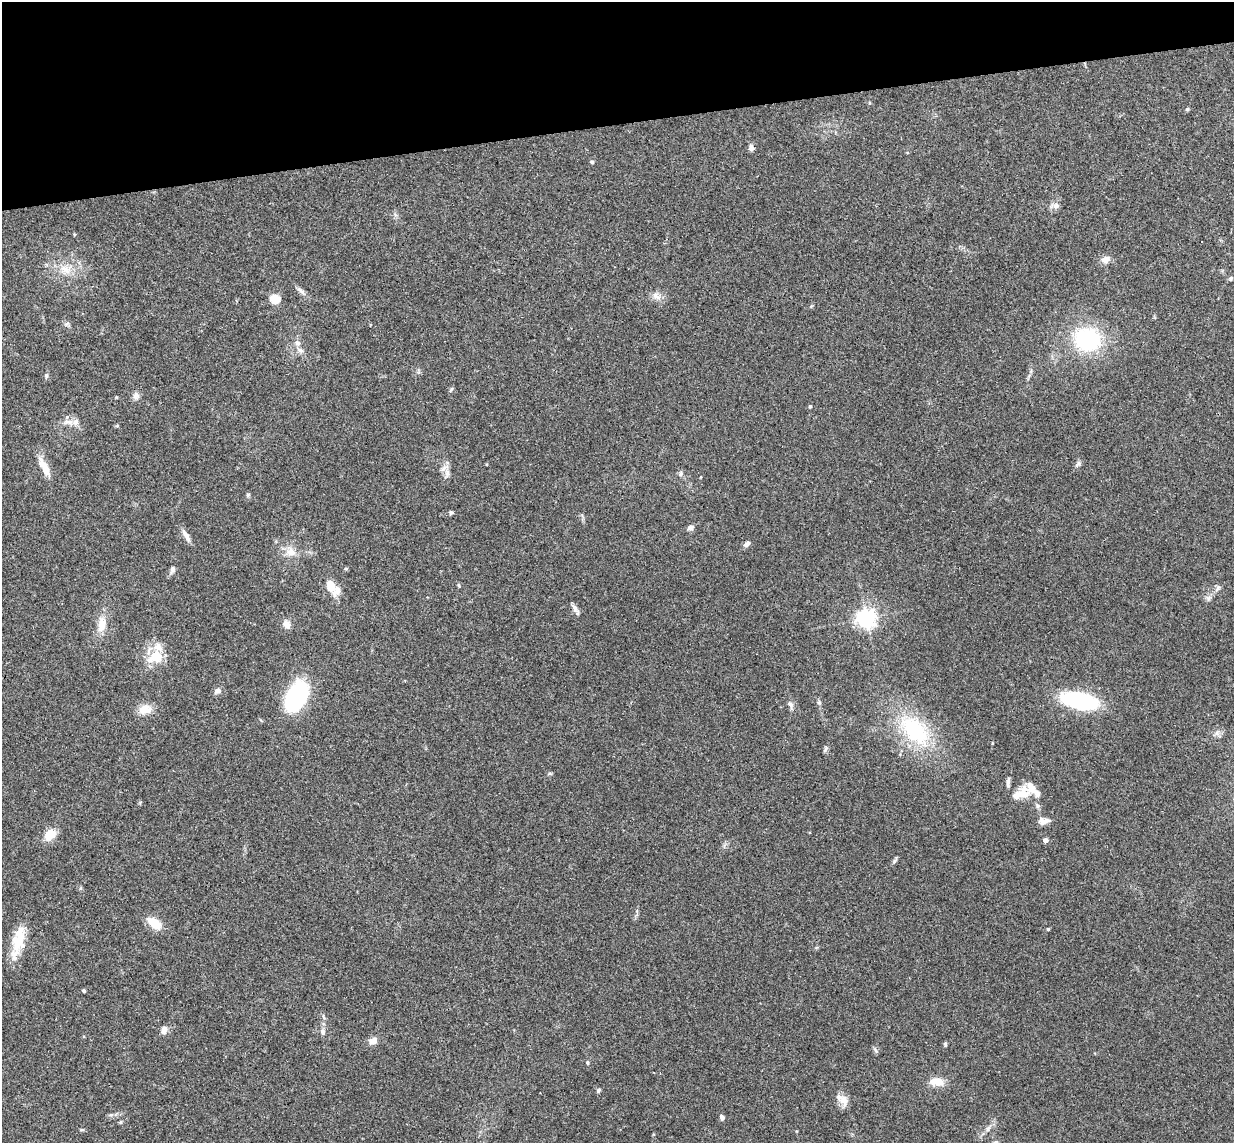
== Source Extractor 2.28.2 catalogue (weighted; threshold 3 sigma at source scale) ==
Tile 3 of 4 x 4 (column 3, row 1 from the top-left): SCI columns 2523-3754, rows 3578-4718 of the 5046 x 4985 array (HDU 1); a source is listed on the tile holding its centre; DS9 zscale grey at full resolution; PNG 1236 x 1145 px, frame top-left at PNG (2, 2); no overlay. Shown black and unused: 11% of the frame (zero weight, under 3 of 4 exposures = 6% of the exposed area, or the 3 px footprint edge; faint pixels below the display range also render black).
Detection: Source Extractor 2.28.2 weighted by HDU 2 'WHT'; one run over the whole footprint, this tile lists its part. Background 0.158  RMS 0.0071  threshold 0.0321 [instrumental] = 3 sigma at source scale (4.5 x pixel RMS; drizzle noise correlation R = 1.50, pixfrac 1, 0.05/0.05 arcsec/px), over >= 5 px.
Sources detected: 82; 1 cosmic-ray / hot-pixel residue — not listed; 7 inside a brighter listed object's ellipse — not listed separately; the other 74 listed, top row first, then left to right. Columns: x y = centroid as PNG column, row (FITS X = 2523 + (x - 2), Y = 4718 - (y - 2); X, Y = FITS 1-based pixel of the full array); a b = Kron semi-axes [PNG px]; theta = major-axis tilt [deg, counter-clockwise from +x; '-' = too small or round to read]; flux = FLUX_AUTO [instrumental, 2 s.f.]
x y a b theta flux
1187 109 5 4 - 0.9
751 148 8 7 - 2.4
592 162 5 4 - 1.2
1056 206 12 6 1 3.1
74 234 4 3 - 0.69
1105 259 13 9 20 4.5
65 269 20 14 5 14
1231 278 6 5 - 1.3
301 291 12 4 -40 2.5
655 295 10 7 56 3.5
275 298 5 5 - 39
67 324 8 4 45 1.5
1087 339 26 22 -7 66
297 343 8 7 - 2.9
301 350 9 7 -44 2.9
46 375 7 6 - 1.6
451 389 9 3 57 0.92
136 396 10 8 89 3.3
810 406 4 4 - 0.86
68 422 18 7 -4 5.5
1078 464 11 6 45 1.9
44 467 26 8 -61 11
447 473 18 7 79 4.2
681 474 8 3 71 1.1
700 477 4 3 - 0.45
248 495 5 5 - 1.1
451 512 5 5 - 1.2
690 527 9 6 13 2.2
186 535 19 6 -58 4.1
747 544 9 5 42 2.6
290 552 14 12 -48 8
172 569 9 5 74 2.3
346 569 6 3 -18 0.75
331 585 11 8 -74 11
459 585 5 3 - 0.85
1217 588 11 6 63 2.3
575 608 13 6 -59 2.7
866 618 6 6 - 380
102 624 23 12 81 11
286 625 10 7 -49 5
155 657 18 13 24 17
217 691 10 7 32 2.8
297 696 26 15 60 110
1079 701 26 11 -13 110
819 702 5 5 - 1.1
790 704 13 6 -62 2.8
145 709 18 12 7 8.8
914 731 42 23 -46 62
825 749 10 5 67 1.4
549 774 7 4 1 0.99
1008 782 13 4 86 2.3
1031 787 20 15 -16 9.2
1037 806 8 5 -51 1.7
1044 821 15 8 0 4.5
50 835 13 9 45 12
1045 840 4 4 - 4
895 860 10 4 59 1.5
154 923 16 9 -37 14
1048 929 4 3 - 0.89
18 941 32 17 73 20
84 991 4 3 - 1.4
164 1030 10 7 68 4
323 1032 9 7 -80 2.5
373 1041 9 8 - 5.2
945 1044 6 4 -89 1.2
875 1050 9 4 -66 1.4
587 1063 5 5 - 1.1
937 1082 17 10 -3 9.3
598 1090 7 5 42 1.1
843 1101 16 11 -50 6.3
722 1117 6 5 - 2.1
120 1122 6 4 88 0.88
988 1129 8 5 42 2.4
82 1130 6 4 0 0.87
Unlisted compact peaks at least as high as the median listed source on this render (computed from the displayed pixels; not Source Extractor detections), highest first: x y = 1208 599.